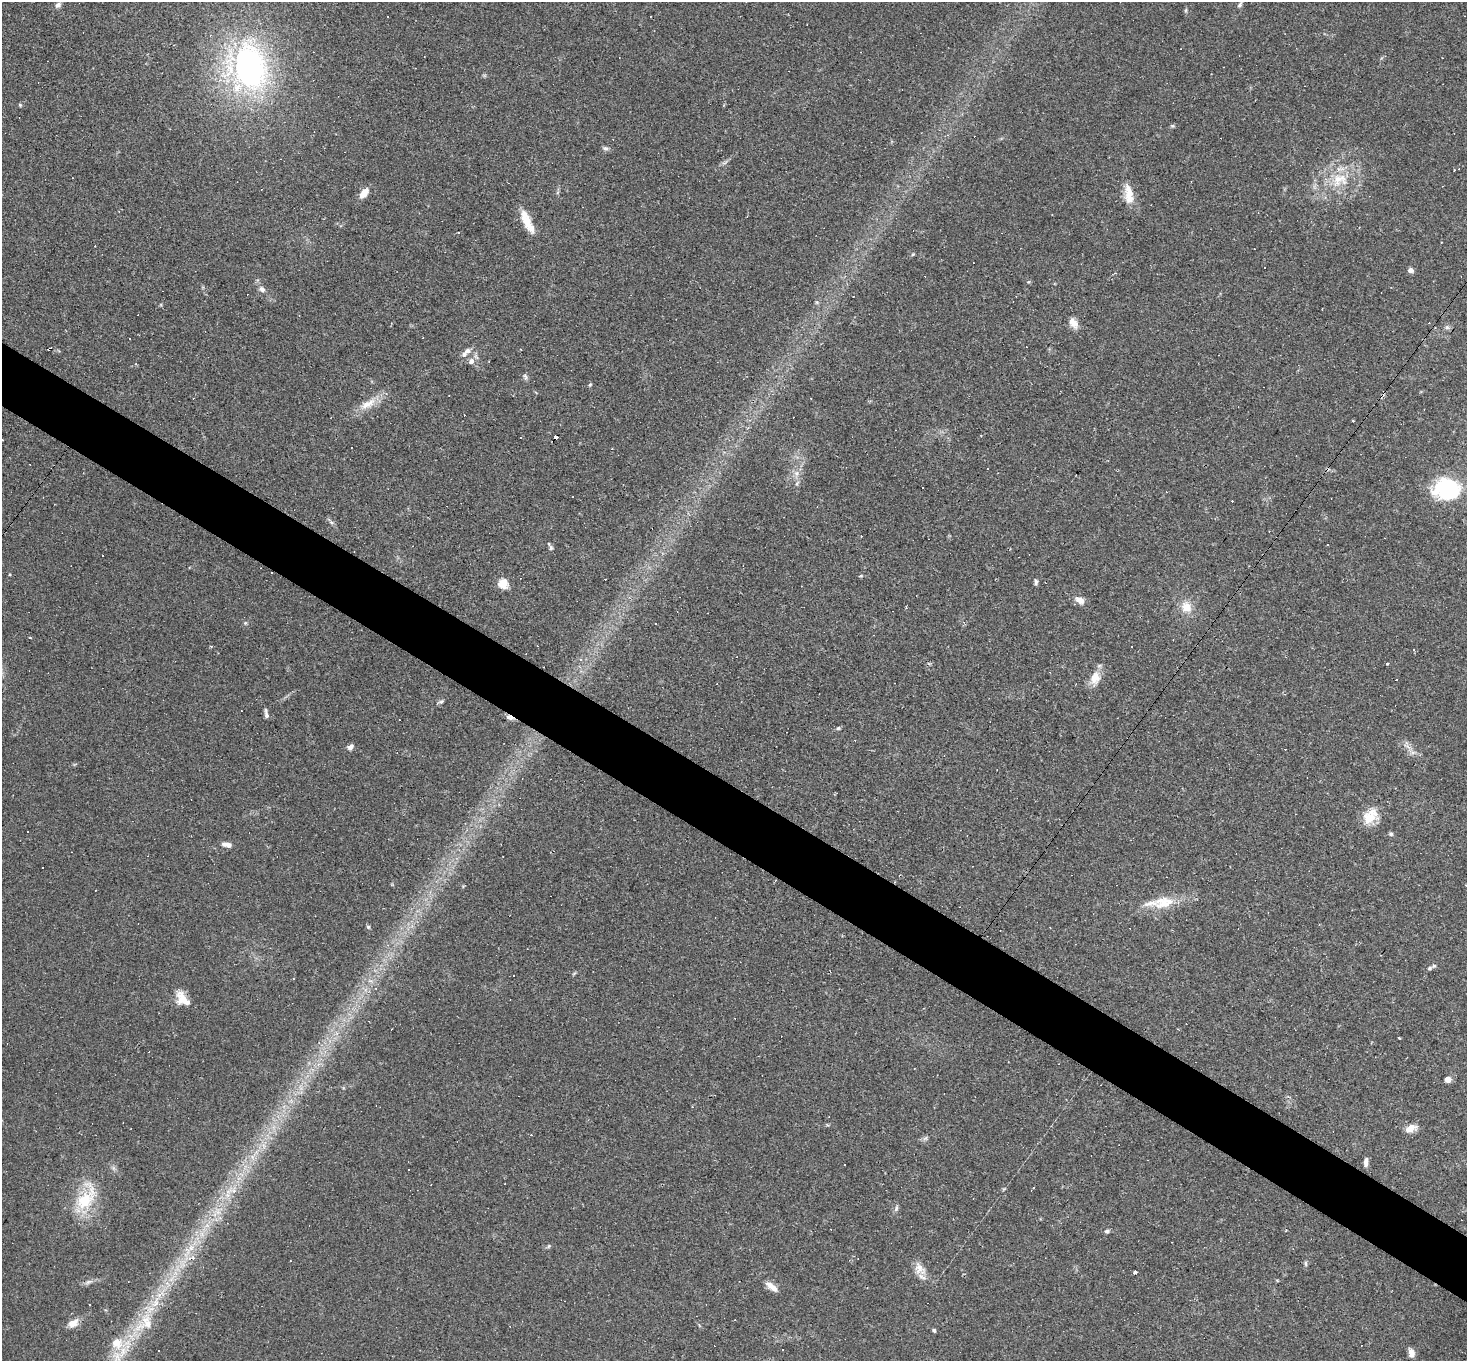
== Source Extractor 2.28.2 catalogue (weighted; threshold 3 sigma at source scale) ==
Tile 6 of 4 x 4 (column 2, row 2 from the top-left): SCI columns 1466-2930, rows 2864-4222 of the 5859 x 5866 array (HDU 1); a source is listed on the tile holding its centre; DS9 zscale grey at full resolution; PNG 1469 x 1363 px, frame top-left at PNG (2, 2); no overlay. Shown black and unused: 5% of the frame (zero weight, under 2 of 3 exposures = <1% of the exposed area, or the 3 px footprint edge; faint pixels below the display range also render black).
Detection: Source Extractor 2.28.2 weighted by HDU 2 'WHT'; one run over the whole footprint, this tile lists its part. Background 0.0633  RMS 0.006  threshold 0.0271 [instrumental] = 3 sigma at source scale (4.5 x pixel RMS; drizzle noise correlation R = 1.50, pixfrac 1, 0.05/0.05 arcsec/px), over >= 5 px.
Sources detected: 167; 3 too faint to see at this stretch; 1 inside a brighter object's white glare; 51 cosmic-ray / hot-pixel residue — not listed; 14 inside a brighter listed object's ellipse — not listed separately; the other 98 listed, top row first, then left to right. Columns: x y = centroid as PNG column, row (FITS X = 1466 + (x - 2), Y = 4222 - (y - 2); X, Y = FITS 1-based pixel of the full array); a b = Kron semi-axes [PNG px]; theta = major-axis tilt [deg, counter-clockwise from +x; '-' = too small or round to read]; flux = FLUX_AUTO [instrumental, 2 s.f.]
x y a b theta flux
58 5 9 7 39 2.1
1240 5 8 5 62 1.4
1186 10 6 4 71 0.81
249 68 46 34 -89 190
20 105 5 5 - 0.76
1173 126 5 5 - 0.84
605 148 9 6 -9 1.6
725 162 10 4 30 1.5
1454 170 3 2 - 0.93
1339 179 27 19 32 22
364 193 11 7 52 6.9
1129 198 19 13 -58 8.6
527 221 30 9 -65 12
95 246 2 2 - 0.4
913 254 5 4 - 0.69
1410 270 6 5 - 2.6
1029 282 5 4 - 0.83
262 289 8 7 - 2.4
817 302 6 4 44 0.94
1073 322 13 9 -62 5.2
1447 327 6 6 - 1.5
130 338 3 2 - 0.67
464 354 9 7 38 2.6
471 361 7 6 - 3.2
525 376 7 7 - 1.5
590 385 6 4 62 0.84
449 395 3 2 - 0.31
368 404 29 11 28 9.9
555 437 4 3 - 22
520 438 3 3 - 1.5
2 440 3 2 - 0.4
987 469 2 2 - 0.48
796 473 9 8 - 3.5
797 483 8 5 63 1.5
923 488 3 2 - 0.9
1445 491 33 27 30 47
331 522 10 5 -38 1.7
551 548 8 5 -75 1.2
9 574 4 2 - 0.53
861 576 6 4 1 0.66
1036 582 8 4 -80 1.3
503 583 5 5 - 36
1080 600 12 7 -28 4.8
1186 607 14 12 -68 8.8
245 623 5 5 - 0.87
30 638 4 2 - 0.46
211 646 3 3 - 1.2
1131 646 3 3 - 0.85
580 659 5 4 - 0.83
1387 664 4 3 - 0.54
1095 678 20 13 66 7.9
441 701 9 4 21 1.5
266 716 9 6 -84 1.8
510 717 11 6 -22 2.3
838 728 6 4 18 1
1407 746 14 6 -39 3.8
350 747 8 5 42 2.5
1370 816 25 14 53 13
1391 834 6 5 - 1.2
227 845 12 6 -11 3.6
1163 902 22 17 -25 12
368 927 5 5 - 0.9
1434 966 7 4 12 1.1
370 981 9 4 -5 1.7
185 1001 30 9 -50 7.6
1399 1038 3 2 - 0.53
318 1064 8 6 45 2.6
914 1068 3 2 - 0.42
1448 1079 5 4 - 8.3
291 1101 6 6 - 1.7
274 1127 8 4 71 2.2
1409 1129 18 9 13 4.7
925 1138 7 6 - 1.4
253 1156 16 6 64 5.9
1366 1162 11 5 88 2.6
408 1170 2 2 - 0.4
1033 1187 3 2 - 0.61
1004 1189 7 3 37 0.73
232 1191 19 10 0 8.7
86 1198 42 21 66 29
896 1208 10 5 72 1.5
1107 1231 7 5 16 1.4
549 1246 6 5 - 0.95
191 1248 59 10 58 31
1306 1264 8 4 -89 1.1
920 1269 20 12 -52 7.3
1135 1272 4 3 - 1.9
1277 1280 5 3 - 0.54
88 1282 12 5 21 2.2
771 1286 19 7 -39 5
155 1302 22 10 63 12
90 1304 2 2 - 0.55
73 1323 16 10 34 5.1
139 1326 27 10 44 16
934 1330 4 4 - 1.3
117 1343 18 18 - 15
782 1349 2 2 - 0.53
1411 1353 9 6 -73 4.4
Overlapping masked pixels (flux is a lower limit): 2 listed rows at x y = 555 437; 510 717